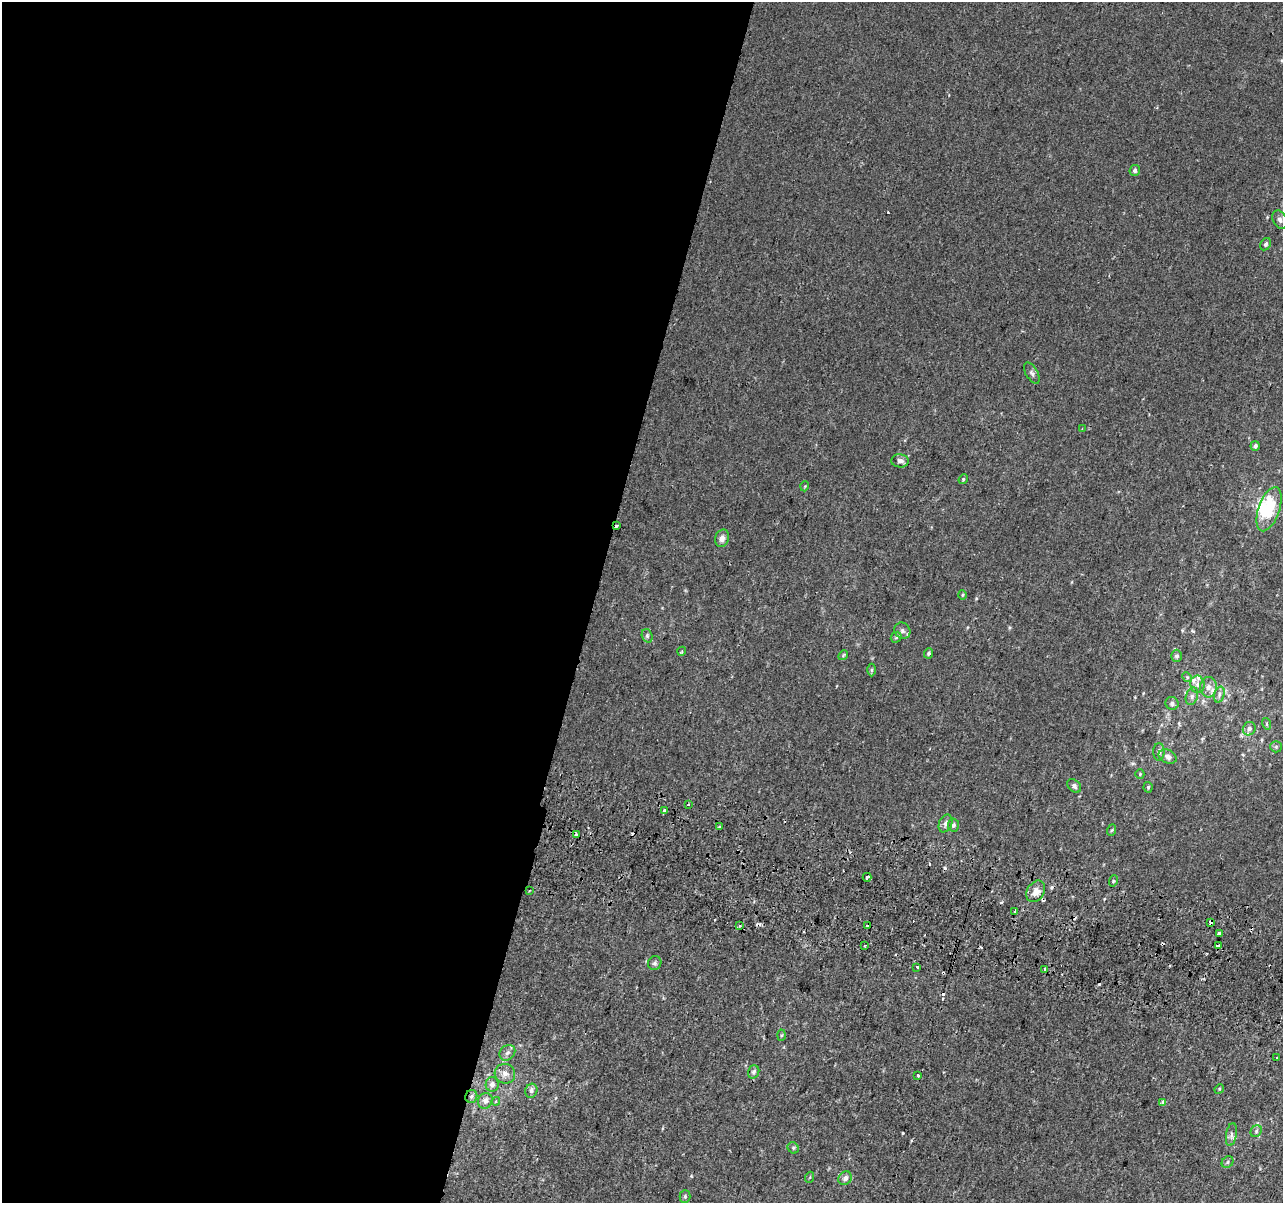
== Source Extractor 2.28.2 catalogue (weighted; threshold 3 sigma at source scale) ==
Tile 5 of 4 x 4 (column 1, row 2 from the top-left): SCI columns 19-1299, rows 2729-3929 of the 5152 x 5395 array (HDU 1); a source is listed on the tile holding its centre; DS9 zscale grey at full resolution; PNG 1285 x 1205 px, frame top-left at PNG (2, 2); each listed source drawn as its Kron ellipse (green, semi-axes under 4 px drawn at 4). Shown black and unused: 46% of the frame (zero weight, under 2 of 3 exposures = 2% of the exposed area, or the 3 px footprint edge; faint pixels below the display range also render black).
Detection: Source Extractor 2.28.2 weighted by HDU 2 'WHT'; one run over the whole footprint, this tile lists its part. Background 7.68e-04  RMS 0.0028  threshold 0.0128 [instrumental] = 3 sigma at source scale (4.5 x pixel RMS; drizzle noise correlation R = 1.50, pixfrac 1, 0.0396/0.0396 arcsec/px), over >= 5 px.
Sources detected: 97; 1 inside a brighter object's white glare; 17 cosmic-ray / hot-pixel residue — neither listed nor drawn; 3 inside a brighter listed object's ellipse — not listed separately; the other 76 listed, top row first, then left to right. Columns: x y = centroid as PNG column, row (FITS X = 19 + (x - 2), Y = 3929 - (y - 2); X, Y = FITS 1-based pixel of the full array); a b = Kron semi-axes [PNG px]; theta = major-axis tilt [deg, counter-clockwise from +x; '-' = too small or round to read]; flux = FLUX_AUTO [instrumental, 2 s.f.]
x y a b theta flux
1135 170 6 5 - 0.73
1280 219 10 6 -62 1.1
1266 244 6 5 - 0.64
1032 373 12 6 -59 0.88
1082 429 3 3 - 0.22
1255 446 5 4 - 0.8
900 461 9 6 -5 1.1
963 479 5 4 - 0.35
805 486 5 3 - 0.25
1269 509 23 10 71 9.2
617 526 3 2 - 2
722 538 9 7 74 1.3
962 595 5 3 - 0.31
902 631 8 7 - 0.98
647 636 7 5 -71 0.56
896 637 6 5 - 0.42
682 651 5 3 - 0.31
929 653 5 4 - 0.53
843 655 5 4 - 0.34
1177 656 6 5 - 0.71
871 670 6 4 89 0.43
1187 677 5 4 - 0.37
1197 684 9 7 -81 1.1
1208 687 10 8 87 1.7
1219 694 8 5 72 0.77
1192 696 9 6 72 0.79
1172 703 7 6 - 0.91
1267 724 6 3 -72 0.34
1249 729 7 6 - 0.96
1276 747 6 5 - 0.62
1159 752 9 5 88 0.8
1168 757 9 6 -25 1.2
1140 774 5 4 - 0.35
1074 786 8 5 -45 0.69
1148 787 5 4 - 0.41
688 805 3 3 - 1.4
664 811 4 3 - 1.7
946 823 9 6 66 1.1
953 825 6 5 - 0.74
719 827 3 3 - 1.6
1112 830 6 3 70 0.31
576 835 4 3 - 2.2
867 877 4 3 - 2.3
1113 881 6 3 72 0.34
530 890 2 2 - 0.31
1036 891 11 8 58 2.6
1015 911 3 2 - 0.45
1210 922 3 3 - 3.1
740 925 3 3 - 1.1
868 926 4 3 - 1.6
1219 933 3 3 - 11
1218 945 4 3 - 2.7
864 946 3 2 - 0.24
655 963 7 6 - 0.68
917 967 3 3 - 0.88
1045 969 3 3 - 1.2
781 1035 5 3 - 0.36
507 1053 8 7 - 0.93
1277 1058 3 2 - 0.3
754 1072 7 5 71 0.72
505 1074 10 10 - 1.8
918 1075 3 3 - 1.3
492 1084 7 6 - 1.2
1219 1089 5 4 - 0.3
531 1091 7 6 - 0.95
471 1096 6 6 - 0.71
485 1101 8 7 - 1.6
496 1101 4 4 - 0.55
1162 1102 4 3 - 0.47
1256 1131 6 5 - 0.59
1231 1134 11 5 80 0.94
793 1148 6 5 - 0.47
1228 1162 6 5 - 0.49
810 1177 5 3 - 0.25
845 1178 7 6 - 1.2
685 1197 6 5 - 0.5
Overlapping masked pixels (flux is a lower limit): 5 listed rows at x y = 617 526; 576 835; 1210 922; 868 926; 471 1096